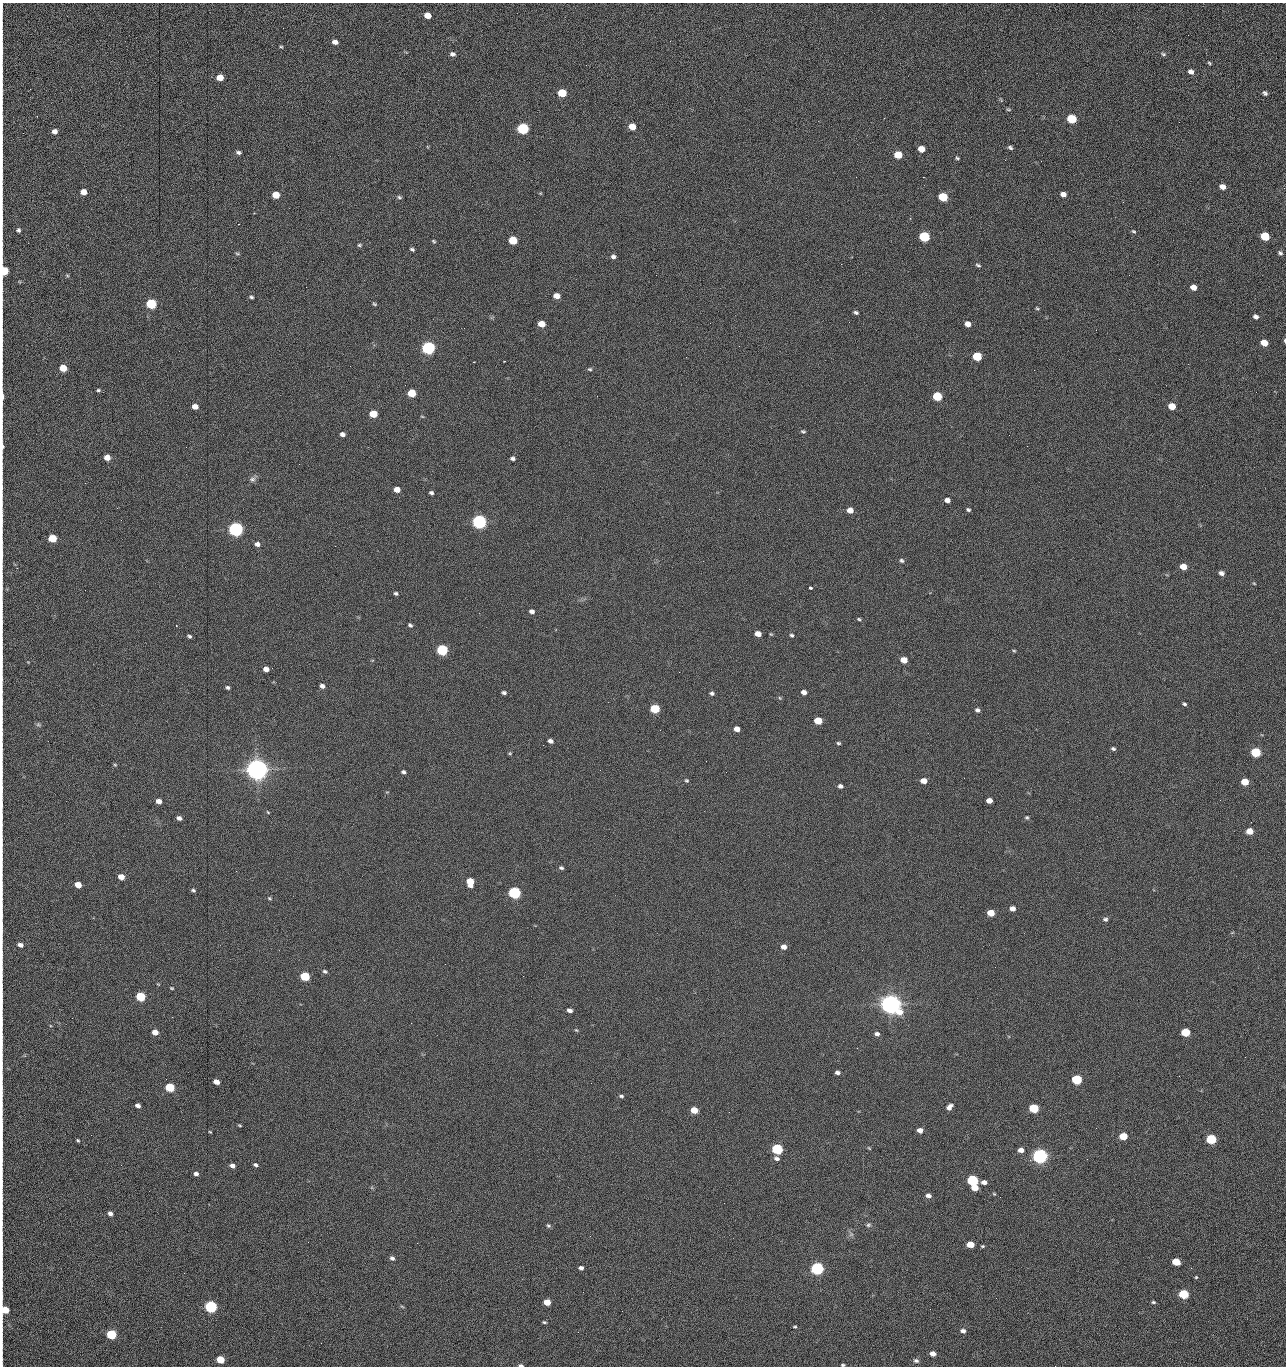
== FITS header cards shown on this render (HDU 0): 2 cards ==
NAXIS1  =                 1284 /fastest changing axis
NAXIS2  =                 1364 /next to fastest changing axis

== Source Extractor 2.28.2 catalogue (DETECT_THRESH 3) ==
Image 1284 x 1364 px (HDU 0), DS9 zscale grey, 1 PNG px = 1 image px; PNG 1288 x 1368 px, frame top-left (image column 1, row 1364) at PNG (2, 3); no overlay
Background 152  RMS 15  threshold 45.2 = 3 sigma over >= 5 px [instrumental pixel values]
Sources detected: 269; all 269 listed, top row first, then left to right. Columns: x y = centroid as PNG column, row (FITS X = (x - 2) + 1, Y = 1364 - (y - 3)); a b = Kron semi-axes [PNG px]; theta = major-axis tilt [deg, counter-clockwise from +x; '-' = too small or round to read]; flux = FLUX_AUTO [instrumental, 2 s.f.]
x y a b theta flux
2 8 13 2 90 1.7e+03
427 15 6 5 - 1.2e+04
1188 35 3 2 - 7.5e+02
670 41 3 2 - 1.6e+03
335 42 5 4 - 5.1e+03
281 47 5 3 - 1.1e+03
2 51 32 2 90 5.9e+03
452 54 7 5 -7 3.1e+03
1163 54 7 5 -21 1.8e+03
1209 63 5 3 - 1.3e+03
1191 72 7 5 -35 4.4e+03
220 77 6 5 - 1.4e+04
2 91 12 2 90 2.3e+03
562 93 6 5 - 4.2e+04
1265 93 5 4 - 2.2e+03
1001 100 6 4 -57 1.2e+03
1008 109 7 4 -6 1.3e+03
1072 119 6 5 - 6.1e+04
1179 122 2 2 - 6.9e+02
2 123 12 2 90 2.1e+03
632 126 6 5 - 1.5e+04
523 129 6 5 - 1.6e+05
54 131 6 5 - 5.0e+03
2 137 12 2 90 2.2e+03
1010 148 5 4 - 2.1e+03
921 149 6 5 - 1.2e+04
238 152 6 4 -10 2.6e+03
898 155 6 5 - 2.8e+04
957 158 5 4 - 1.5e+03
1005 160 3 2 - 9.6e+02
1041 161 2 2 - 1.2e+03
2 177 16 2 90 2.9e+03
856 177 2 2 - 1.6e+03
923 177 2 2 - 2.0e+04
1223 187 6 5 - 6.7e+03
84 192 5 5 - 1.0e+04
540 193 5 3 - 8.6e+02
1063 194 6 5 - 5.5e+03
276 195 5 5 - 2.0e+04
399 197 6 4 -17 1.7e+03
943 197 6 5 - 5.1e+04
1123 202 3 2 - 8.3e+02
254 213 3 3 - 8.6e+02
910 218 3 3 - 7.5e+02
2 219 12 2 90 2.1e+03
18 230 5 5 - 2.2e+03
1133 231 6 5 - 1.5e+03
1265 236 6 5 - 4.4e+04
924 237 6 5 - 1.0e+05
513 240 6 5 - 4.0e+04
434 241 5 3 - 1.3e+03
359 245 5 4 - 1.4e+03
2 249 10 2 90 1.8e+03
412 249 5 4 - 1.8e+03
1280 253 6 5 - 2.2e+03
237 254 7 3 -9 1.3e+03
613 256 6 5 - 2.9e+03
841 264 2 2 - 1.9e+04
978 265 7 4 -17 1.7e+03
4 271 6 5 - 5.2e+04
67 275 5 3 - 1.1e+03
1193 287 6 5 - 7.6e+03
2 288 17 2 90 3.4e+03
557 296 6 5 - 9.5e+03
251 297 4 3 - 1.7e+03
151 304 6 5 - 9.9e+04
374 304 6 3 -37 1.3e+03
1037 308 5 3 - 1.2e+03
856 312 5 4 - 2.1e+03
1256 317 5 4 - 3.7e+03
849 322 2 2 - 4.3e+02
710 323 2 2 - 2.2e+03
541 324 6 5 - 1.6e+04
968 324 5 5 - 7.6e+03
2 339 15 2 90 2.8e+03
1285 341 5 3 - 1.4e+03
1264 343 6 5 - 1.6e+04
428 348 6 5 - 3.0e+05
977 356 6 5 - 5.7e+04
504 361 3 2 - 7.3e+02
473 362 3 2 - 6.1e+02
350 366 2 2 - 2.2e+03
63 368 5 5 - 2.4e+04
590 369 6 4 10 1.6e+03
98 390 4 3 - 1.5e+03
1256 392 3 2 - 8.8e+02
412 393 6 5 - 3.7e+04
937 396 6 5 - 6.0e+04
2 397 12 2 90 5.6e+03
195 406 5 4 - 8.2e+03
1172 406 6 5 - 1.8e+04
373 414 6 5 - 2.9e+04
422 416 5 3 - 8.4e+02
803 431 6 4 -10 1.6e+03
342 434 5 4 - 3.8e+03
1009 435 3 2 - 8.0e+02
2 446 11 3 -86 2.8e+03
186 447 2 2 - 1.9e+03
107 457 5 5 - 1.2e+04
513 458 6 5 - 2.5e+03
252 479 9 7 13 3.4e+03
85 483 2 2 - 6.5e+02
397 490 5 4 - 9.8e+03
431 493 4 3 - 2.3e+03
947 500 5 4 - 5.6e+03
850 510 5 5 - 8.9e+03
968 510 5 4 - 1.8e+03
479 522 6 5 - 5.0e+05
236 529 6 5 - 5.4e+05
52 538 5 5 - 4.1e+04
257 544 6 5 - 4.0e+03
2 553 19 2 -88 3.6e+03
902 561 7 5 -43 2.0e+03
1183 567 5 5 - 1.3e+04
1221 573 5 4 - 3.9e+03
1254 583 5 3 - 8.8e+02
811 588 3 3 - 7.6e+03
396 593 4 3 - 1.9e+03
532 611 5 4 - 4.0e+03
859 619 5 4 - 1.4e+03
410 625 5 4 - 2.0e+03
758 634 5 4 - 1.0e+04
771 634 5 4 - 1.1e+03
792 635 5 5 - 1.8e+03
189 636 4 3 - 1.8e+03
442 650 6 5 - 1.6e+05
1014 651 5 4 - 1.2e+03
904 660 6 5 - 1.4e+04
28 662 4 4 - 7.3e+02
266 669 5 4 - 7.2e+03
679 672 2 2 - 1.8e+03
2 678 11 2 90 1.9e+03
322 686 5 4 - 4.1e+03
228 687 5 4 - 2.0e+03
804 692 5 4 - 5.9e+03
504 693 5 4 - 2.4e+03
712 693 5 4 - 2.4e+03
780 698 5 4 - 1.2e+03
2 702 11 2 90 1.9e+03
1184 704 4 3 - 1.6e+03
655 709 6 5 - 6.6e+04
977 710 6 5 - 2.7e+03
818 721 6 5 - 2.7e+04
38 725 7 5 -33 1.9e+03
737 729 5 4 - 7.7e+03
550 741 5 4 - 4.3e+03
838 743 5 4 - 1.6e+03
543 745 2 2 - 2.3e+03
1113 749 5 4 - 1.9e+03
1256 752 6 5 - 7.7e+04
510 753 5 4 - 1.1e+03
706 761 2 2 - 1.4e+03
115 765 5 5 - 1.2e+03
257 769 7 7 - 1.7e+06
403 772 5 4 - 2.3e+03
726 772 2 2 - 1.7e+03
686 780 6 5 - 1.6e+03
924 781 5 4 - 1.0e+04
1245 782 5 5 - 2.5e+04
840 786 5 4 - 3.1e+03
2 789 14 2 90 2.4e+03
159 801 5 4 - 6.8e+03
989 801 5 4 - 7.9e+03
268 812 5 3 - 9.7e+02
2 816 9 2 90 1.6e+03
1027 817 5 4 - 1.5e+03
179 818 5 4 - 4.0e+03
1250 831 5 5 - 1.5e+04
561 868 6 4 -16 1.9e+03
121 877 5 4 - 1.2e+04
470 882 7 5 -78 2.7e+04
78 885 5 4 - 1.6e+04
193 890 5 4 - 1.8e+03
514 893 6 5 - 2.4e+05
269 898 5 4 - 1.4e+03
1012 909 5 4 - 6.0e+03
991 913 5 5 - 1.9e+04
1105 919 6 5 - 2.2e+03
2 925 10 2 90 2.0e+03
20 945 6 5 - 4.2e+03
784 947 6 5 - 6.3e+03
2 954 15 2 90 2.4e+03
325 971 6 5 - 2.1e+03
305 976 6 5 - 6.1e+04
523 976 2 2 - 1.3e+03
172 988 4 3 - 1.1e+03
140 996 6 5 - 7.5e+04
2 1001 9 2 90 1.6e+03
890 1004 8 6 -24 1.5e+06
569 1010 5 4 - 4.3e+03
411 1023 2 2 - 3.7e+03
576 1030 6 3 -43 1.1e+03
155 1032 5 4 - 1.1e+04
1185 1032 6 5 - 4.9e+04
877 1034 6 5 - 3.7e+03
857 1048 3 2 - 9.8e+02
1245 1057 2 2 - 1.2e+03
837 1073 5 4 - 3.4e+03
1179 1076 2 2 - 1.8e+03
1077 1079 6 5 - 8.9e+04
216 1082 5 4 - 9.5e+03
170 1087 6 5 - 6.5e+04
621 1096 6 4 -8 2.0e+03
138 1106 5 4 - 5.1e+03
949 1107 8 5 47 5.1e+03
1034 1108 6 5 - 7.3e+04
694 1110 5 4 - 2.1e+04
729 1112 2 2 - 6.8e+02
2 1125 18 2 90 2.9e+03
240 1125 4 3 - 1.1e+03
1096 1128 2 2 - 4.2e+02
920 1130 5 4 - 7.0e+03
210 1132 3 2 - 8.9e+02
91 1135 2 2 - 1.6e+03
1123 1136 6 5 - 3.2e+04
1211 1139 6 5 - 1.0e+05
78 1140 4 3 - 1.3e+03
2 1143 16 2 90 2.8e+03
869 1148 6 4 -45 1.1e+03
777 1149 6 5 - 1.4e+05
1021 1150 5 4 - 7.6e+03
1040 1156 6 5 - 6.3e+05
777 1158 7 5 -21 3.3e+03
1087 1159 2 2 - 1.3e+03
255 1165 5 3 - 2.2e+03
232 1166 5 4 - 4.6e+03
196 1174 5 4 - 3.5e+03
973 1180 6 5 - 1.5e+05
984 1182 5 4 - 6.1e+03
975 1188 5 5 - 1.7e+04
994 1194 5 4 - 1.1e+03
928 1196 6 5 - 4.6e+03
2 1198 13 2 90 2.4e+03
110 1213 5 4 - 4.3e+03
2 1217 6 2 90 8.2e+02
868 1225 7 6 - 2.0e+03
548 1226 6 5 - 1.8e+03
851 1234 6 6 - 2.5e+03
308 1242 2 2 - 1.1e+03
417 1243 2 2 - 3.6e+03
970 1244 6 4 -1 1.9e+04
982 1246 5 3 - 1.2e+03
2 1248 12 2 90 2.3e+03
392 1258 6 5 - 2.9e+03
1176 1262 6 5 - 2.7e+04
581 1268 5 4 - 3.3e+03
817 1268 6 5 - 3.1e+05
2 1274 17 2 90 3.2e+03
1196 1277 4 4 - 1.0e+03
1184 1294 6 5 - 7.9e+04
2 1296 15 2 90 3.0e+03
996 1298 2 2 - 1.9e+03
547 1302 5 4 - 1.8e+04
1153 1302 5 3 - 1.5e+03
211 1307 6 5 - 2.4e+05
5 1310 6 5 - 2.8e+04
622 1311 2 2 - 5.0e+02
544 1322 5 3 - 1.5e+03
795 1327 4 3 - 1.2e+03
963 1331 5 4 - 4.0e+03
578 1332 2 2 - 2.4e+03
111 1334 6 5 - 9.1e+04
321 1343 2 2 - 6.8e+02
933 1354 5 4 - 7.0e+03
220 1360 5 4 - 3.0e+04
916 1361 7 5 -21 2.5e+03
521 1365 5 3 - 2.1e+03
843 1365 4 3 - 1.5e+03
1055 1366 2 2 - 1.4e+03
At the frame edge (FLAGS 8, measured only in part): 33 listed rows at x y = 2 8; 2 51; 2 91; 2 123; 2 137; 2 177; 2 219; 2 249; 4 271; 2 288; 2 339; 1285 341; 2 397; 2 446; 2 553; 2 678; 2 702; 2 789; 2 816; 2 925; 2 954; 2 1001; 2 1125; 2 1143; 2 1198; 2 1217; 2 1248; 2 1274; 2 1296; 5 1310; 521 1365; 843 1365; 1055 1366

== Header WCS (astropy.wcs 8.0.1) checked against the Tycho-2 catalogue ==
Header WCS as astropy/WCSLIB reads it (CRVAL/CRPIX/CD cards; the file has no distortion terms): RA---TAN/DEC--TAN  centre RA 15:41:40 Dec +52:00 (235.42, +51.99 deg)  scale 1.26 arcsec/px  FOV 26.9' x 28.5'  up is +92 deg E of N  parity flipped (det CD > 0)
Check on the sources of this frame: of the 60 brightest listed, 10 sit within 2.0 arcsec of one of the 11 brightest Tycho-2 stars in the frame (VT <= 12.29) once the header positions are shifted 0.72 arcsec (0.25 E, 0.68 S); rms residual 1.06 arcsec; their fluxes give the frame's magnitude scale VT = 25.21 - 2.5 log10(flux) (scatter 0.20 mag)
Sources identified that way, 10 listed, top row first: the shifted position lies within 2.0 arcsec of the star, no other Tycho-2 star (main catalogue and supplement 1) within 4.0 arcsec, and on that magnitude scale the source's flux lands within +1.5 / -3 mag of the star's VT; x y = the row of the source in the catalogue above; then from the Tycho-2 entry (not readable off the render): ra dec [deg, ICRS J2000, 3 dp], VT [Tycho-2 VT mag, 2 dp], TYC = Tycho-2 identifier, HIP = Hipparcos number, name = IAU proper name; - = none
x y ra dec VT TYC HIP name
428 348 235.614 +52.064 11.61 3489-1132-1 - -
479 522 235.514 +52.049 11.19 3489-1407-1 - -
236 529 235.515 +52.133 11.12 3489-1380-1 - -
257 769 235.378 +52.130 9.31 3489-1322-1 76850 -
514 893 235.303 +52.042 11.52 3489-958-1 - -
890 1004 235.232 +51.912 9.59 3489-824-1 - -
1040 1156 235.143 +51.862 10.97 3489-1016-1 - -
973 1180 235.131 +51.886 12.29 3489-908-1 - -
817 1268 235.084 +51.941 11.45 3489-1346-1 - -
211 1307 235.075 +52.152 11.74 3489-912-1 - -